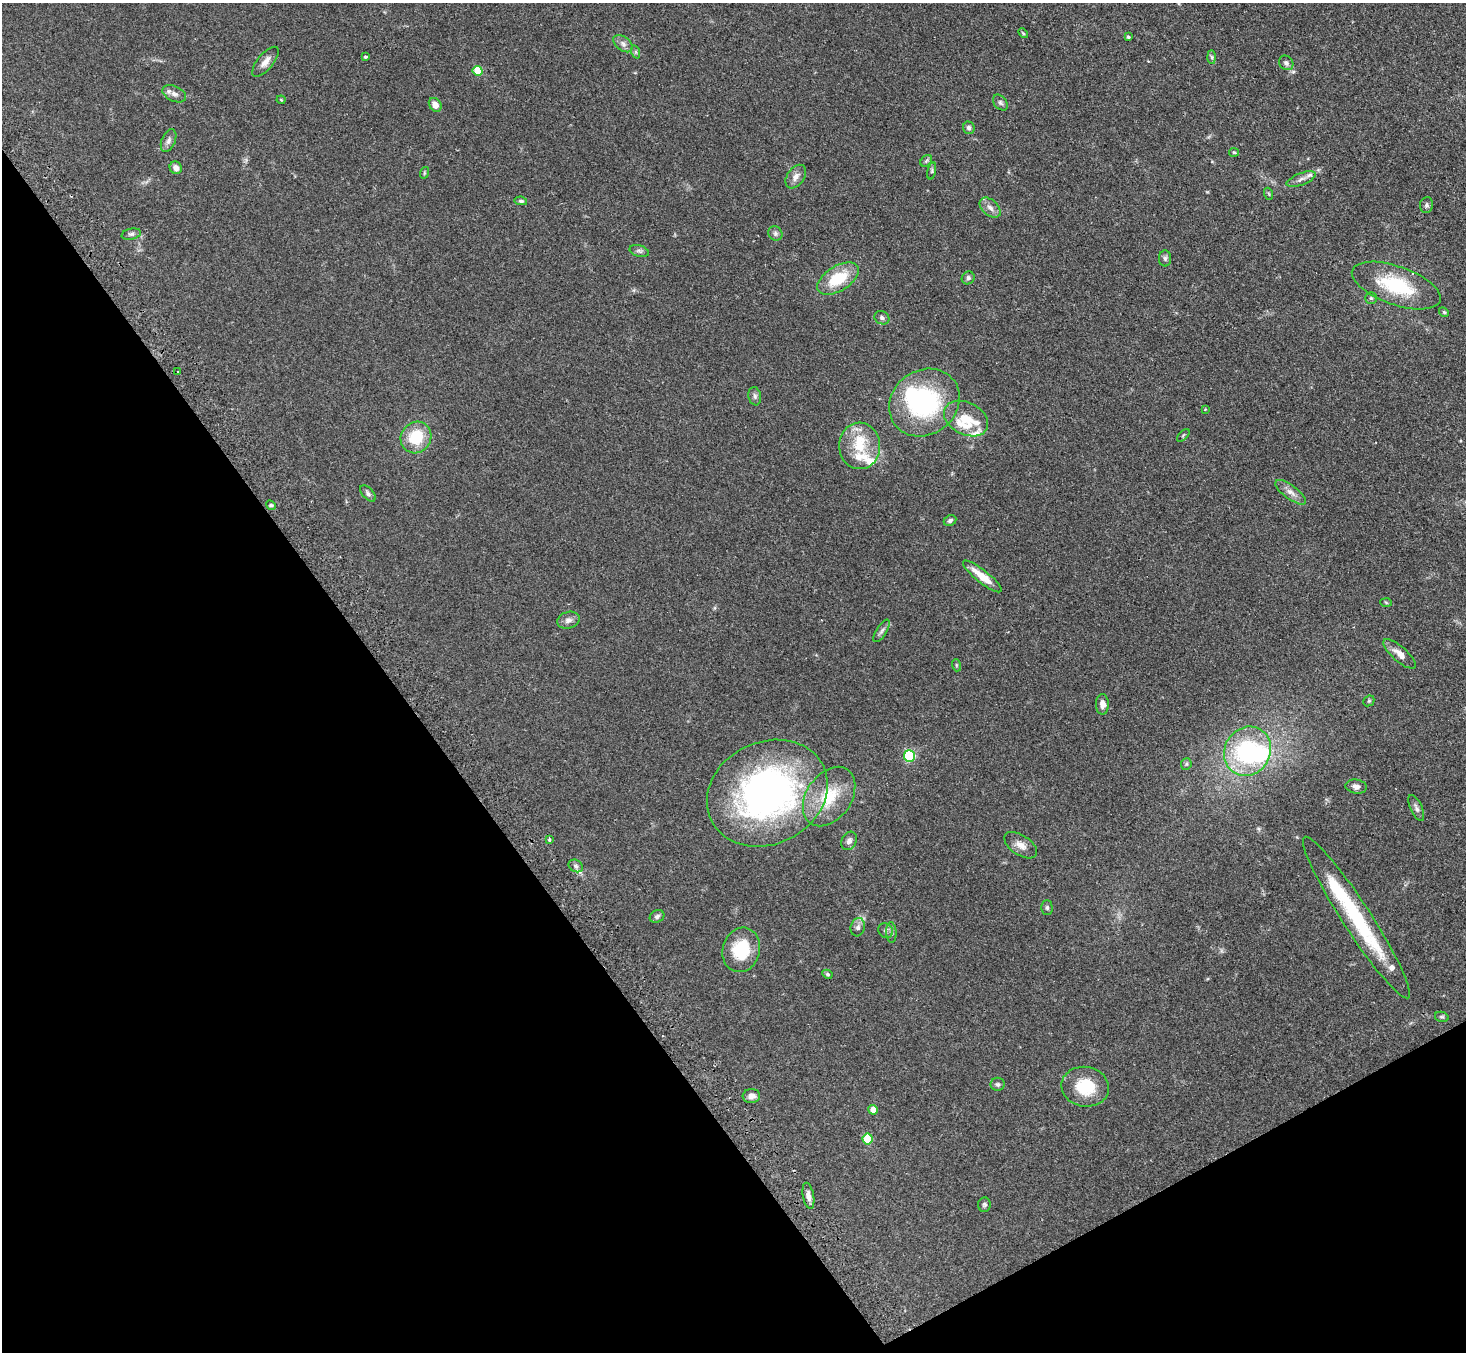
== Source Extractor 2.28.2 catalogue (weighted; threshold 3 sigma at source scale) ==
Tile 14 of 4 x 4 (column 2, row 4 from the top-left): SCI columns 1496-2959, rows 313-1662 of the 5918 x 5887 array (HDU 1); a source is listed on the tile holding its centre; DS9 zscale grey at full resolution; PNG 1468 x 1354 px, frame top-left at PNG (2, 3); each listed source drawn as its Kron ellipse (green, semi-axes under 4 px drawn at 4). Shown black and unused: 32% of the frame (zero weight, under 2 of 3 exposures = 3% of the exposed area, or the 3 px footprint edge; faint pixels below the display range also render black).
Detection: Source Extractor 2.28.2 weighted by HDU 2 'WHT'; one run over the whole footprint, this tile lists its part. Background 0.0937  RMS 0.0062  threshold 0.0281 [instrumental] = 3 sigma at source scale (4.5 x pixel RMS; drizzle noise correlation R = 1.50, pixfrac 1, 0.05/0.05 arcsec/px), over >= 5 px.
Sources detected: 95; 2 inside a brighter object's white glare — neither listed nor drawn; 10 inside a brighter listed object's ellipse — not listed separately; the other 83 listed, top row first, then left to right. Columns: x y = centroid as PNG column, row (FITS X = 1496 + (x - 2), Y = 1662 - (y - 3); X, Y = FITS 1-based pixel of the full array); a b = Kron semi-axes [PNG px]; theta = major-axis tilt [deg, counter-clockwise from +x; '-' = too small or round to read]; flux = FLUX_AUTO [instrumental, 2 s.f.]
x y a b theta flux
1023 33 6 3 -45 0.61
1128 37 3 3 - 0.91
623 44 11 6 -39 2.6
636 52 7 4 -71 0.95
365 57 4 3 - 2
1212 57 7 4 -88 0.95
265 62 18 8 50 4.7
1286 63 8 6 -47 1.8
478 71 5 5 - 18
174 94 12 7 -25 2.9
281 100 4 4 - 0.54
1000 103 9 6 -51 1.6
435 105 7 5 -55 4.5
969 128 6 6 - 1.7
169 141 12 6 67 2.4
1234 152 5 4 - 0.67
926 161 6 5 - 1
176 168 6 6 - 3.1
932 171 9 3 78 1
424 173 6 3 73 0.69
796 177 13 8 54 3.7
1301 179 15 6 21 2.7
1269 194 6 3 -71 0.64
521 201 6 4 -9 0.98
1426 205 8 6 82 1.4
990 208 12 7 -43 3.5
775 233 7 6 - 1.6
131 234 10 5 12 1.5
639 251 10 5 -16 1.7
1165 258 8 6 -89 1.4
968 278 7 6 - 1.5
838 279 23 12 32 22
1396 285 46 19 -19 39
1371 298 6 6 - 1.1
1444 312 5 4 - 0.84
882 318 8 6 -28 1.7
178 371 3 2 - 0.45
755 396 9 6 -80 1.7
924 403 37 32 36 74
1205 409 3 2 - 0.39
966 419 23 16 -27 13
1183 435 8 3 45 0.66
416 437 16 15 - 20
860 446 23 20 -87 18
1291 492 18 7 -36 3.9
368 493 10 5 -48 1.5
271 505 5 4 - 0.91
950 521 6 5 - 1.4
982 576 24 6 -39 10
1386 602 6 4 -4 0.65
568 620 11 8 16 2.9
882 631 13 5 58 1.9
1399 654 21 7 -41 5.1
956 665 6 4 -72 0.68
1369 701 6 5 - 0.78
1102 704 10 6 90 3.3
1247 751 25 22 58 58
909 756 6 5 - 62
1186 764 6 5 - 0.9
1356 786 11 7 -8 2.8
767 793 62 51 26 210
829 797 33 22 55 24
1416 808 14 5 -66 2
549 840 4 3 - 1
849 841 9 7 62 2.4
1021 845 18 10 -33 4.8
576 866 7 6 - 1.6
1047 908 7 5 -90 1.1
657 916 7 6 - 1.5
1356 918 96 14 -57 57
858 927 9 7 75 2.2
886 931 8 7 - 1.6
891 932 10 5 -88 1.7
741 950 22 18 74 23
827 974 5 4 - 0.94
1442 1017 7 5 -13 1
998 1084 7 6 - 1.2
1085 1087 24 20 -9 22
751 1096 9 7 4 3.4
873 1110 5 4 - 6.4
868 1139 5 5 - 24
808 1196 13 5 -80 3.2
984 1205 7 6 - 1.2
Overlapping masked pixels (flux is a lower limit): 1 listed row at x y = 924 403